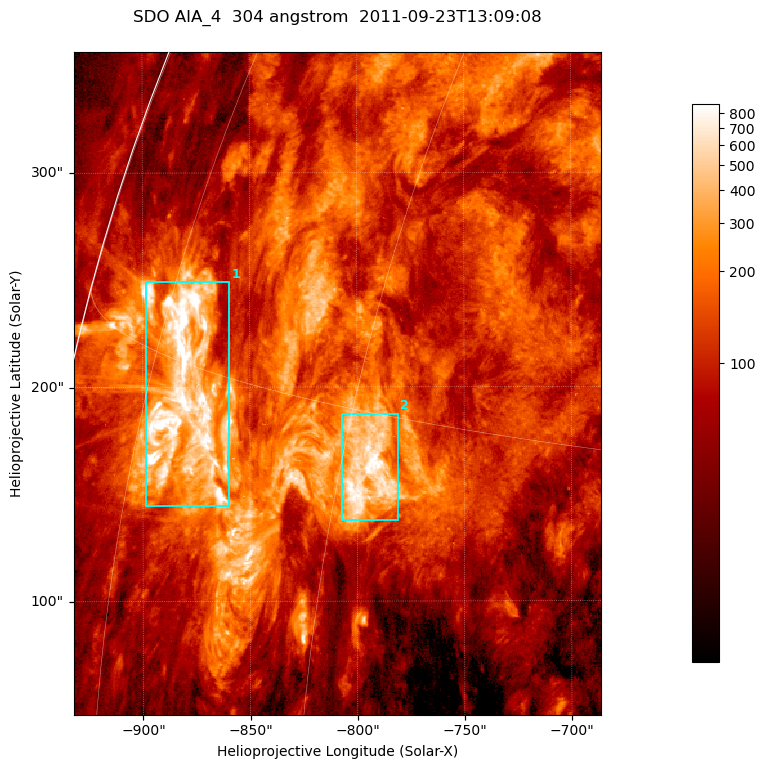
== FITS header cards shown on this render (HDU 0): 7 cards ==
TELESCOP= 'SDO     '           /
INSTRUME= 'AIA_4   '           /
WAVELNTH=                  304 /
WAVEUNIT= 'angstrom'           /
DATE-OBS= '2011-09-23T13:09:08.12' /
CTYPE1  = 'HPLN-TAN'           /
CTYPE2  = 'HPLT-TAN'           /

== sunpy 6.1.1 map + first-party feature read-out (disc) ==
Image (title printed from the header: SDO AIA_4  304 angstrom  2011-09-23T13:09:08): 410 x 515 px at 0.6 arcsec/px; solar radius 956 arcsec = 1593 px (partial field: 2.5% of the solar disc is inside the frame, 96% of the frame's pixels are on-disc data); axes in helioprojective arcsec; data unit not stated in the header (colour bar unlabelled)
Pointing: header CRPIX1/2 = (2058.21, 2041.36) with CRVAL1/2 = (0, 0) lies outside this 410 x 515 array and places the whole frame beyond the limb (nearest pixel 1.41 R_sun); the SolarSoft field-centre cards XCEN/YCEN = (-809.2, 201.7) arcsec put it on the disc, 1306 arcsec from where CRPIX/CRVAL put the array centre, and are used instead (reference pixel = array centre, CRVAL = XCEN/YCEN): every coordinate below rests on XCEN/YCEN
Orientation: roll -0.132 deg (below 1 deg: not rotated)
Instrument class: DISC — disc imager (sunpy class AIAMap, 304 A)
Bright regions (active regions / flare kernels): reference = the on-disc median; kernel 3 px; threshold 5 sigma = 332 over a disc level ~107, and >= 1.15x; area >= 211 px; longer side >= 5 px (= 3 arcsec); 2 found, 2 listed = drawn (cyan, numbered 1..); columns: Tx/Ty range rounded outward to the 2 arcsec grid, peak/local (2 s.f.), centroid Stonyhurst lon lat
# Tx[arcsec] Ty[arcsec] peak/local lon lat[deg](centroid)
1 -900..-858 144..250 21 -72 +14
2 -808..-780 136..188 8.7 -58 +13
Off-limb structures (1.02-1.3 R_sun): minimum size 105 px: none found